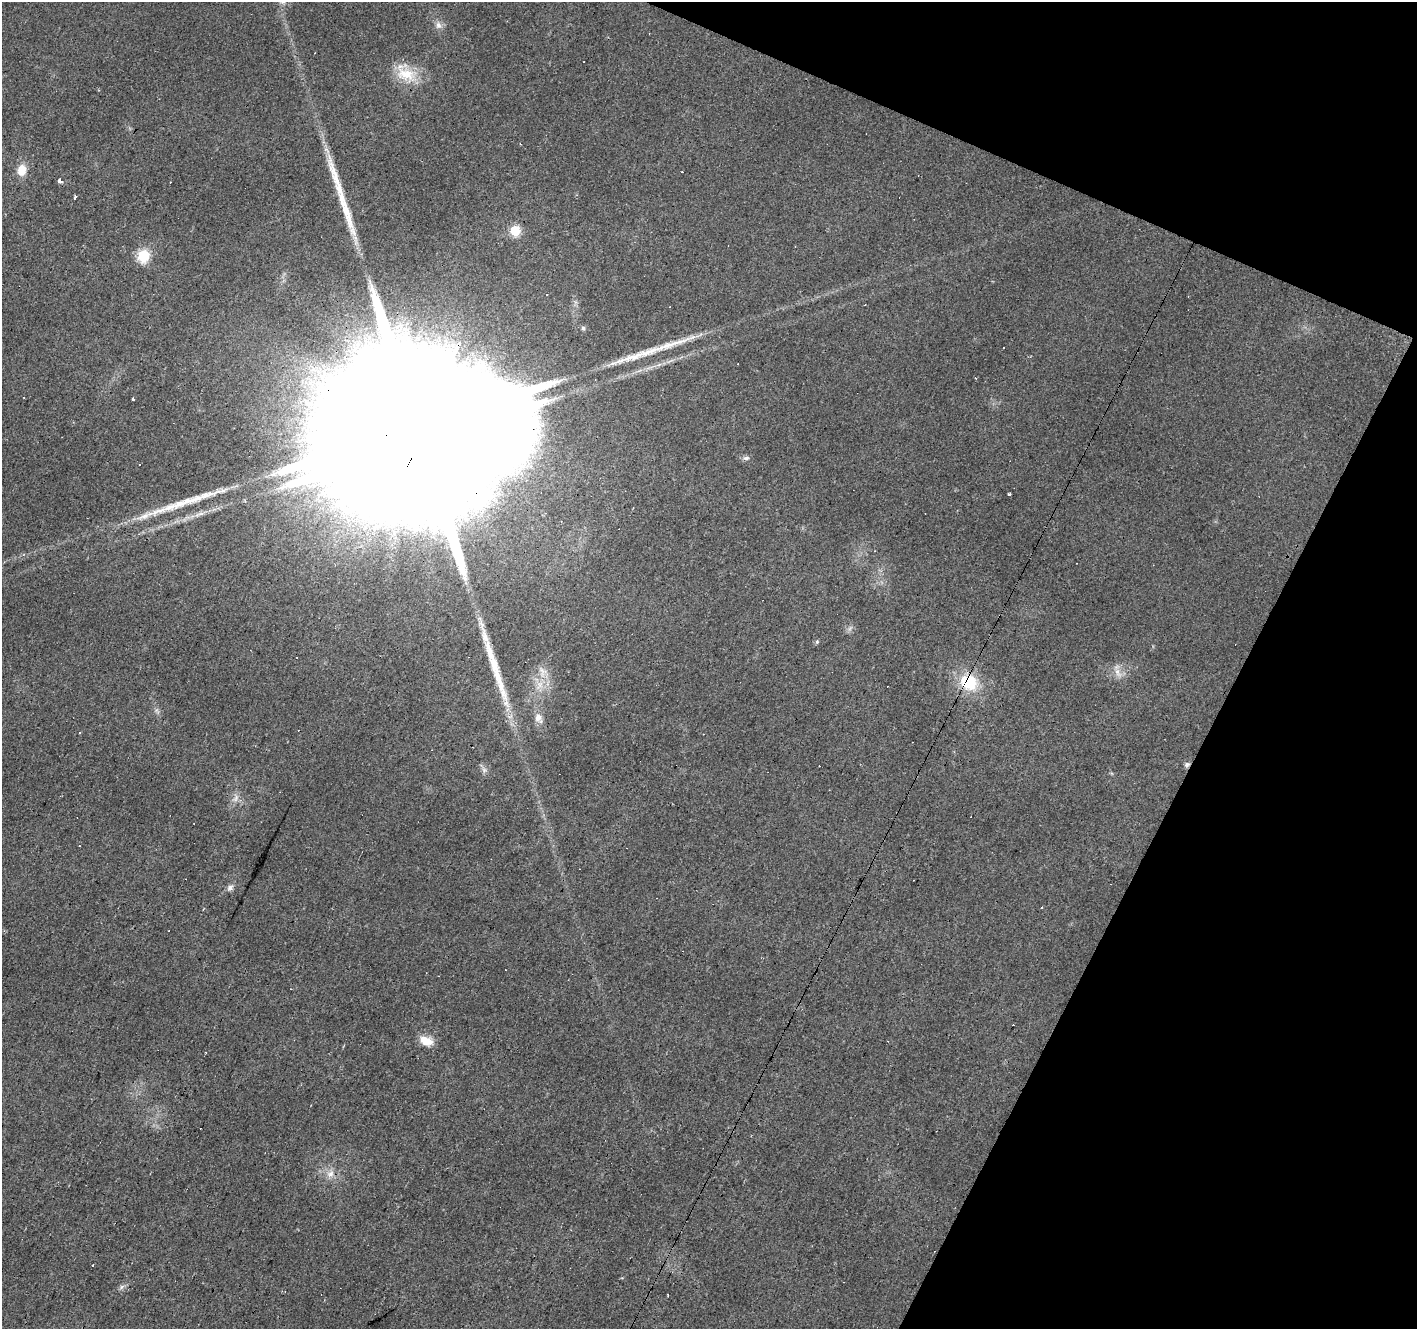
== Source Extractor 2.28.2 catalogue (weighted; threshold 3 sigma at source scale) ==
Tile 8 of 4 x 4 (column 4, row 2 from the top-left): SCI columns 4249-5663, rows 2922-4248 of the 5663 x 5777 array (HDU 1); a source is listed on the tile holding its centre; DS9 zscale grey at full resolution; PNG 1419 x 1331 px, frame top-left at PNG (2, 2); no overlay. Shown black and unused: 21% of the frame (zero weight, under 2 of 3 exposures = <1% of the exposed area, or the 3 px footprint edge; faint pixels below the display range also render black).
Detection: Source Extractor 2.28.2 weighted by HDU 2 'WHT'; one run over the whole footprint, this tile lists its part. Background 0.0202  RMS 0.0061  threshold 0.0272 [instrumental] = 3 sigma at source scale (4.5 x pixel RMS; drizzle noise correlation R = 1.50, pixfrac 1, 0.0396/0.0396 arcsec/px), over >= 5 px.
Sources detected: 67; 2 inside a brighter object's white glare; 24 cosmic-ray / hot-pixel residue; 4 long thin detections or spike segments (spike, bleed or trail) — not listed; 1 inside a brighter listed object's ellipse — not listed separately; the other 36 listed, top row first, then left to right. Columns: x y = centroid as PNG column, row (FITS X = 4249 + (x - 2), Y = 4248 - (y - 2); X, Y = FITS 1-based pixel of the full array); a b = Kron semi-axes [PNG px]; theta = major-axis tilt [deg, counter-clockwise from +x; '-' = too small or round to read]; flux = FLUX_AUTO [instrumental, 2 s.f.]
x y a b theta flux
283 2 9 7 -42 2.2
438 25 10 8 -75 3.3
406 74 29 19 -17 19
520 144 3 2 - 0.56
22 170 12 9 81 8.9
337 180 65 8 -68 21
60 181 3 3 - 15
75 197 4 3 - 13
515 230 6 6 - 38
144 256 6 6 - 64
547 295 3 3 - 0.97
865 305 2 2 - 0.49
583 328 6 5 - 1.3
975 378 3 3 - 0.59
133 399 3 3 - 2
419 423 99 27 61 110000
746 458 9 6 1 1.7
531 466 8 5 -55 3.5
1008 494 3 3 - 3.5
201 514 12 4 4 2.7
817 641 5 5 - 0.93
490 652 36 10 -74 16
542 671 15 10 -70 6
1118 672 16 7 -60 4.5
969 682 21 16 -39 25
540 685 12 8 60 5.4
538 718 14 9 -60 4.5
1187 764 8 6 5 1.7
484 770 7 6 - 1.7
236 798 12 6 59 3.1
230 888 9 7 61 2.2
1042 908 3 2 - 0.58
426 1041 17 9 -16 8.6
330 1174 12 9 45 4.8
93 1266 3 3 - 1.9
121 1287 7 5 61 1.5
Overlapping masked pixels (flux is a lower limit): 3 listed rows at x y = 419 423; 969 682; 1187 764
Isophote crosses this tile's border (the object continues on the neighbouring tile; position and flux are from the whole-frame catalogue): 1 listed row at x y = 283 2